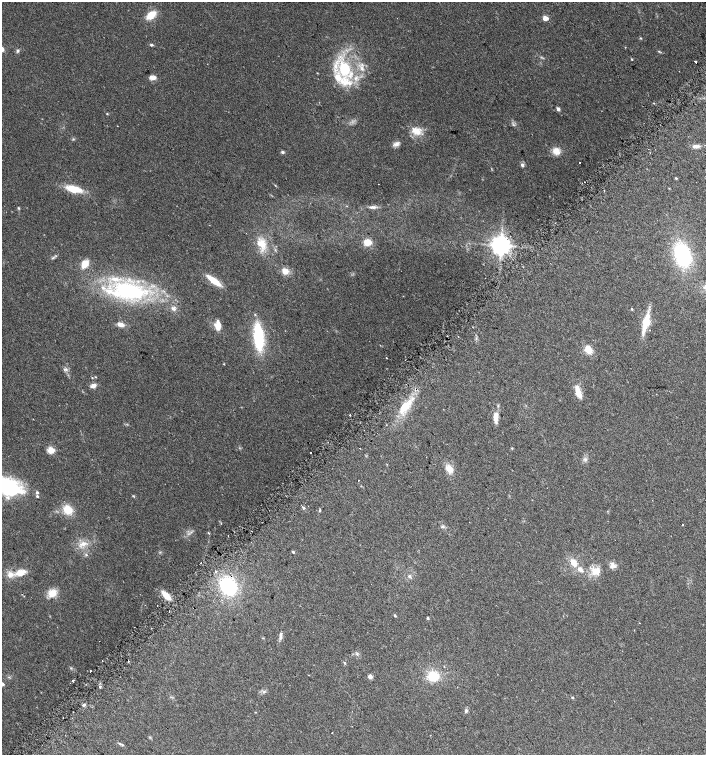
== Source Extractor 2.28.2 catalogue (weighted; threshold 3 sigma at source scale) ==
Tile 7 of 4 x 4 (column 3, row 2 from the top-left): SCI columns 2989-4395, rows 3040-4544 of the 6042 x 6072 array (HDU 1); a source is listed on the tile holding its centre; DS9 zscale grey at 2 x 2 block average (1 PNG px = mean of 2 x 2 image px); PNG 708 x 757 px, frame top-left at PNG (2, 2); no overlay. Shown black and unused: <1% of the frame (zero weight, under 2 of 3 exposures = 2% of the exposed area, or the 3 px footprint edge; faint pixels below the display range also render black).
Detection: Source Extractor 2.28.2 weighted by HDU 2 'WHT'; one run over the whole footprint, this tile lists its part. Background 0.0654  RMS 0.0089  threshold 0.0403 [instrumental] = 3 sigma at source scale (4.5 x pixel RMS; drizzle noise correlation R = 1.50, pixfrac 1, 0.0396/0.0396 arcsec/px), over >= 5 px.
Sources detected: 114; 1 too faint to see at this stretch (2 x 2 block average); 7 cosmic-ray / hot-pixel residue — not listed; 9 inside a brighter listed object's ellipse — not listed separately; the other 97 listed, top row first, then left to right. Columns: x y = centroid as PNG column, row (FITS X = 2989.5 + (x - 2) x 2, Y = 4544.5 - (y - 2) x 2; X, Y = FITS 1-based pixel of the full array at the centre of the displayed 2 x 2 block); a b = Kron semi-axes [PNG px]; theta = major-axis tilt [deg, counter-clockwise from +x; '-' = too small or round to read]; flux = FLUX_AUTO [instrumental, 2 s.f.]
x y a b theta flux
151 15 10 6 38 31
545 18 3 3 - 31
640 38 3 3 - 1.8
151 45 4 3 - 2.8
18 51 5 4 - 3.2
659 51 4 2 - 1.7
632 59 3 2 - 1.8
696 62 3 2 - 11
362 68 7 4 -73 7.9
344 69 15 11 -75 87
152 77 9 5 -5 10
356 78 6 4 55 7.9
654 103 2 2 - 1.1
558 109 4 4 - 5.4
107 114 3 2 - 1.5
416 131 14 9 -32 25
73 139 3 2 - 1.7
396 144 9 5 30 8.3
696 146 12 4 4 9.3
556 151 9 8 - 17
282 152 4 3 - 3.5
580 163 2 2 - 3.2
522 165 5 4 - 5.1
676 178 3 2 - 2.2
275 185 3 2 - 1.2
74 189 17 7 -13 48
372 207 10 4 1 6.9
18 208 3 3 - 2
367 242 7 6 - 24
261 244 14 10 -45 34
501 245 5 5 - 1900
683 255 20 13 -72 190
53 258 5 2 - 2.5
85 264 7 5 58 29
285 271 4 4 - 23
214 281 18 5 -37 37
128 290 28 14 -6 280
173 308 7 5 -46 6.8
632 309 3 2 - 1.5
646 322 27 7 76 43
218 323 9 7 -73 14
121 325 8 5 -14 10
458 336 2 2 - 0.92
258 337 24 8 -85 140
588 350 6 5 - 31
386 358 2 2 - 2.8
224 364 3 2 - 1
65 369 7 3 1 4.5
95 377 3 2 - 1.3
93 386 7 5 21 9.1
578 392 16 5 -71 25
404 407 18 10 52 44
350 415 2 2 - 3.9
496 417 13 5 88 21
360 448 2 2 - 0.87
51 450 3 3 - 87
585 459 6 3 -18 3.7
449 469 10 7 -42 20
7 486 38 18 -27 190
133 496 3 2 - 1.6
304 508 4 3 - 2.4
68 509 10 8 -46 36
320 510 4 2 - 1.9
682 525 2 2 - 2.4
442 527 5 3 - 3.1
251 542 2 2 - 0.98
82 544 8 5 9 13
293 552 3 2 - 2.9
86 555 4 3 - 2.4
574 563 11 7 -53 20
613 565 9 7 -67 9.6
596 571 14 9 12 25
216 572 2 2 - 2.6
21 573 10 6 18 25
10 574 9 7 69 15
409 576 4 3 - 5.2
228 586 16 13 -51 160
52 593 9 8 - 27
166 595 9 4 -45 36
395 616 3 2 - 2.4
428 618 3 3 - 2.6
281 636 10 3 82 6.4
357 654 3 3 - 2.6
128 661 2 2 - 1.9
345 663 4 2 - 1.7
90 671 2 2 - 8.3
370 676 4 4 - 9.8
433 676 10 9 - 56
73 681 2 2 - 15
2 684 3 3 - 9.4
100 687 2 2 - 47
572 698 3 2 - 2.4
84 705 4 3 - 3.6
466 711 6 4 64 4.6
256 712 3 2 - 0.97
332 733 2 2 - 1.2
123 745 4 3 - 2.3
Isophote crosses this tile's border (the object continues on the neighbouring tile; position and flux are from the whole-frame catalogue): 2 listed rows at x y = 7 486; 2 684
Diffuse or blended objects may show on this block-average render without a row.